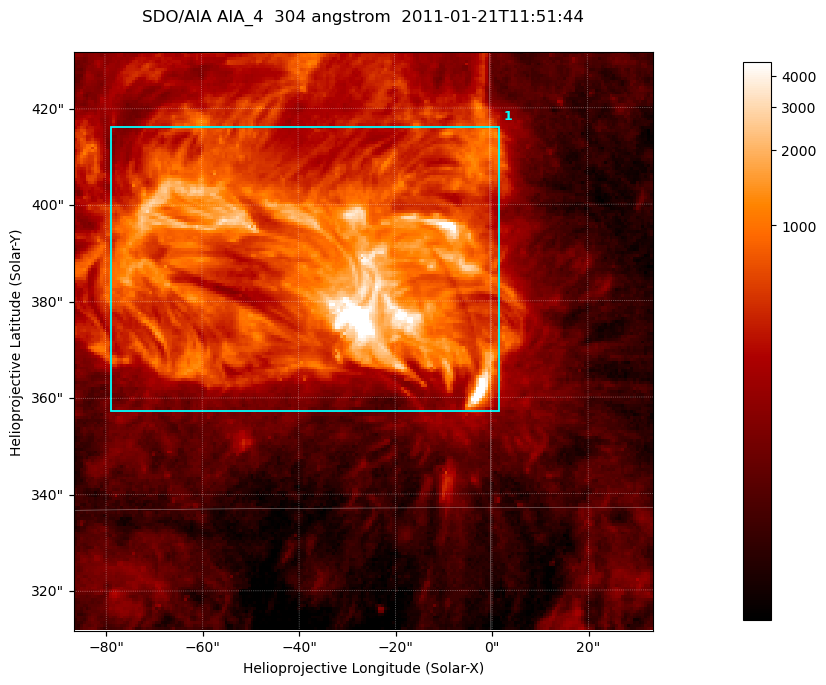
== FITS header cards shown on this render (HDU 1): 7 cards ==
TELESCOP= 'SDO/AIA '           / For AIA: SDO/AIA
INSTRUME= 'AIA_4   '           / For AIA: AIA_ATA1, AIA_ATA2, AIA_ATA3 or AIA_AT
WAVELNTH=                  304 / [angstrom] Wavelength
WAVEUNIT= 'angstrom'           / Wavelength unit: angstrom
DATE-OBS= '2011-01-21T11:51:44.124' / [ISO] Date when observation started; ISO 8
CTYPE1  = 'HPLN-TAN'           / CTYPE1; Typically HPLN
CTYPE2  = 'HPLT-TAN'           / CTYPE2; Typically HPLT

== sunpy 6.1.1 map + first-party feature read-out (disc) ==
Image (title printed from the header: SDO/AIA AIA_4  304 angstrom  2011-01-21T11:51:44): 200 x 200 px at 0.6 arcsec/px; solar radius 975 arcsec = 1625 px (partial field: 0.5% of the solar disc is inside the frame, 100% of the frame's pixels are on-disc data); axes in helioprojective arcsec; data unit not stated in the header (colour bar unlabelled)
Orientation: roll -0.132 deg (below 1 deg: not rotated)
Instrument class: DISC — disc imager (sunpy class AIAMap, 304 A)
Bright regions (active regions / flare kernels): reference = the on-disc median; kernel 3 px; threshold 5 sigma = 723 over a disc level ~164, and >= 1.15x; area >= 40 px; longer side >= 3 px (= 1.8 arcsec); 1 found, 1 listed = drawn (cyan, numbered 1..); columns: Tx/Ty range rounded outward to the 2 arcsec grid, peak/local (2 s.f.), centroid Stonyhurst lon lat
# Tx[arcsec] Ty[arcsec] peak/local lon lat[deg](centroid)
1 -80..2 356..416 79 -2 +18